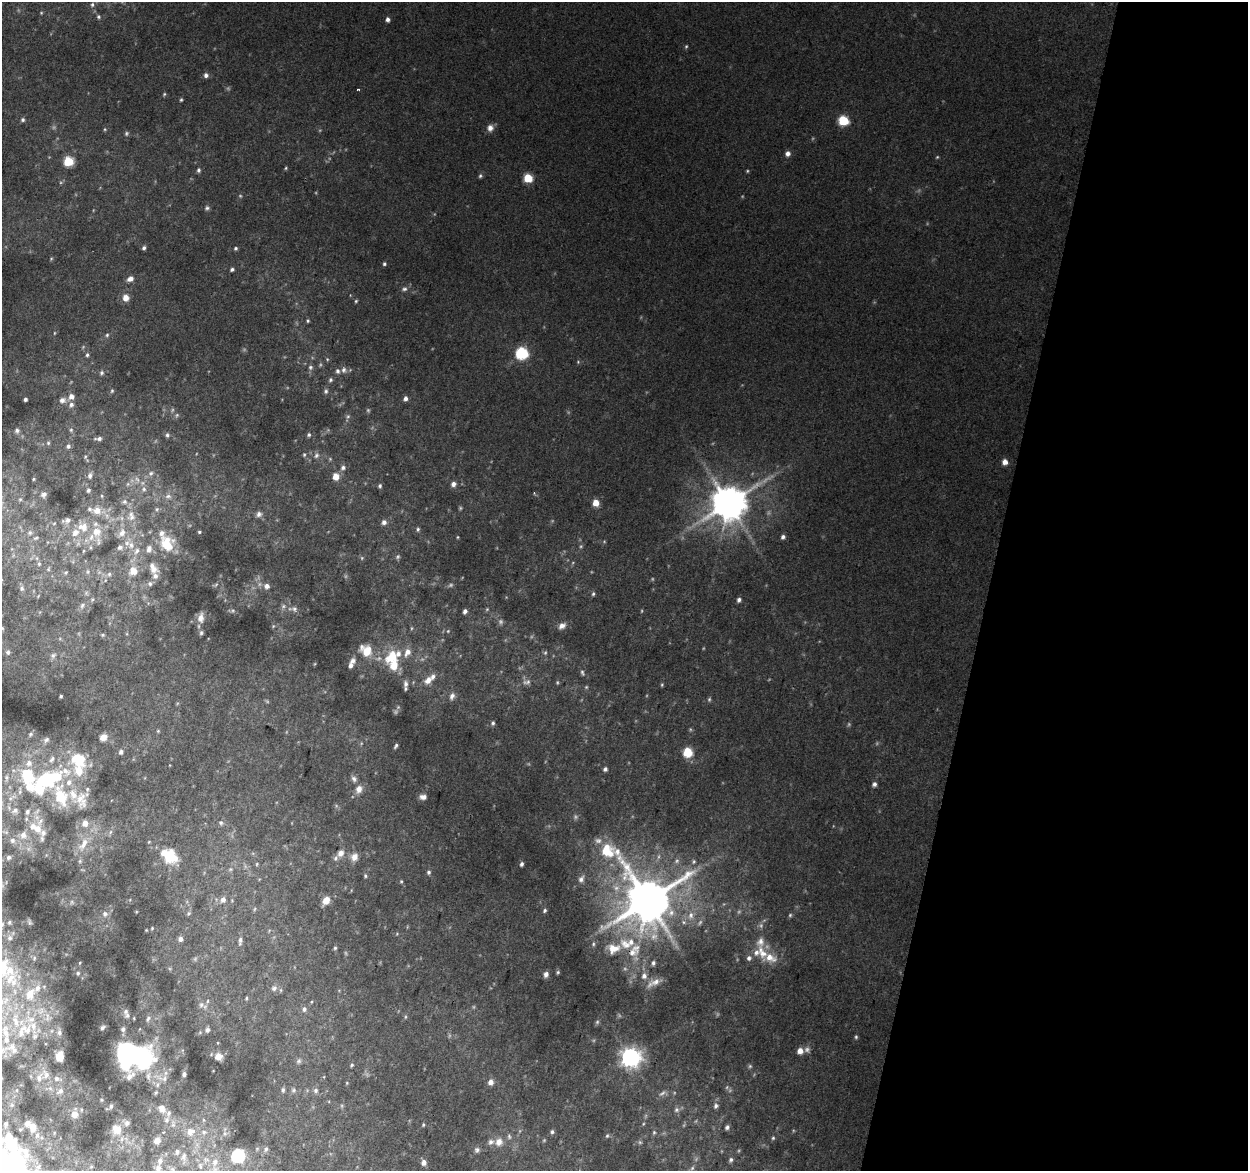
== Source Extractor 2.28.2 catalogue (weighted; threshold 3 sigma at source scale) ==
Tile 8 of 4 x 4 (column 4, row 2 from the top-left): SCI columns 3745-4990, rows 2606-3774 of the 5008 x 5270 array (HDU 1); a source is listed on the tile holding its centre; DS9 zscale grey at full resolution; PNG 1250 x 1173 px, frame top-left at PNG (2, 2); no overlay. Shown black and unused: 21% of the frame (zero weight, under 2 of 3 exposures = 2% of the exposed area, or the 3 px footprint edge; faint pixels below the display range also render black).
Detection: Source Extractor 2.28.2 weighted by HDU 2 'WHT'; one run over the whole footprint, this tile lists its part. Background 0.0812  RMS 0.015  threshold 0.0656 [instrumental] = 3 sigma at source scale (4.5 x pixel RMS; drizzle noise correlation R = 1.50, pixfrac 1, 0.0396/0.0396 arcsec/px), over >= 5 px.
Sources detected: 394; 50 too faint to see at this stretch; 4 inside a brighter object's white glare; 1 cosmic-ray / hot-pixel residue — not listed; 64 inside a brighter listed object's ellipse — not listed separately; the other 275 listed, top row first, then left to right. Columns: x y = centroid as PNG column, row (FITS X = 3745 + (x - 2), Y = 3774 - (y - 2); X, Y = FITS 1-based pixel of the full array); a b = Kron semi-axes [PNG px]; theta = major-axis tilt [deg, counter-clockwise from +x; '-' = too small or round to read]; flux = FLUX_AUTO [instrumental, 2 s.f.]
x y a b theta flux
92 5 7 5 76 3.6
41 13 4 4 - 1.3
99 17 6 5 - 2.8
388 19 5 4 - 4.9
686 46 5 4 - 2
206 75 6 6 - 5.3
164 94 5 4 - 1.8
181 100 5 4 - 2
23 120 5 5 - 3.4
843 121 6 6 - 95
490 128 9 8 - 8.4
105 129 5 4 - 1.6
126 133 6 6 - 2.6
788 154 6 5 - 7.4
68 161 6 5 - 89
286 168 4 4 - 1.7
198 170 6 5 - 3.3
480 176 6 5 - 2.7
528 178 6 5 - 61
207 208 7 6 - 3.3
144 248 4 4 - 3.3
236 248 4 4 - 2.4
51 259 5 4 - 1.5
384 264 5 4 - 2.7
232 269 4 3 - 3.5
130 279 7 5 29 9
404 289 8 6 15 4.4
126 298 8 8 - 12
356 301 5 4 - 1.9
308 321 4 4 - 2
54 333 5 3 - 1.2
107 335 6 5 - 2.7
522 353 6 6 - 200
87 355 5 5 - 3
327 359 5 4 - 1.5
578 362 5 4 - 1.7
310 367 6 6 - 3.8
344 370 8 7 - 5.4
102 373 7 6 - 3.9
330 380 6 5 - 3
112 391 6 4 68 2.3
326 391 7 6 - 3.5
71 396 7 6 - 10
25 399 4 3 - 3.5
405 399 5 4 - 5.8
62 400 8 7 - 8.5
71 405 9 7 61 6.5
348 416 7 6 - 3
17 430 7 6 - 4.9
71 430 7 5 90 3.4
167 435 6 5 - 3.1
309 435 5 5 - 2.8
99 439 10 5 1 5.2
48 443 5 5 - 2.9
68 446 6 5 - 4.5
304 455 5 4 - 2.1
316 455 9 7 71 5.2
85 456 6 5 - 2.1
1005 462 5 5 - 10
343 468 7 6 - 4.8
151 473 8 7 - 5.4
90 475 9 6 79 5.2
336 476 6 6 - 18
33 479 4 3 - 1.5
128 484 6 6 - 3.4
453 484 7 6 - 6
380 486 5 4 - 3.1
144 489 10 8 82 7.6
88 490 6 5 - 3.2
534 493 4 3 - 1.4
44 494 7 6 - 5.1
102 496 5 4 - 1.9
168 496 10 9 - 8.8
20 499 6 5 - 2.5
596 503 5 5 - 22
729 503 11 10 - 4300
157 509 7 7 - 4.4
97 510 10 9 - 17
259 514 8 7 - 5.7
131 516 16 12 -77 20
67 520 10 6 14 5.7
384 522 6 5 - 6.4
54 523 5 3 - 1.3
84 528 17 10 -80 20
418 529 5 5 - 2.8
97 532 14 13 - 23
199 532 4 4 - 2.3
30 533 7 7 - 4.2
122 533 13 8 53 13
458 537 5 3 - 1.4
783 537 5 5 - 4.3
36 538 8 4 26 2.3
167 544 21 17 -70 51
131 545 10 10 - 13
91 547 7 3 -82 2.2
120 547 6 6 - 6.4
149 549 11 8 76 9.4
83 551 5 3 - 1.4
362 558 5 5 - 2.2
39 564 6 5 - 2.4
48 569 7 5 62 2.2
133 571 8 8 - 19
66 572 6 4 36 1.9
88 572 8 4 -90 2.5
109 574 6 6 - 3.1
155 576 15 9 79 9.5
267 586 6 6 - 7.9
22 588 7 6 - 3.8
593 594 6 4 75 2.6
38 596 4 3 - 1.1
739 600 5 4 - 4.3
82 605 8 6 73 4.1
283 606 7 7 - 4.6
294 609 8 8 - 5.7
487 609 5 5 - 1.7
465 611 4 4 - 5.3
201 618 13 7 83 13
273 626 6 4 48 2
562 626 10 7 37 9
2 628 6 5 - 2.1
201 633 7 6 - 3.2
103 635 5 4 - 1.9
366 651 15 12 -42 31
8 652 6 6 - 3.8
53 655 9 6 29 4.7
392 656 25 17 48 50
314 664 5 3 - 1.3
351 665 7 5 67 6.4
582 672 8 4 -76 3.1
428 680 11 8 48 13
527 682 12 8 5 7.5
406 684 10 6 -85 7
662 685 5 4 - 1.9
586 687 5 4 - 1.9
61 696 3 3 - 2.3
452 696 10 7 67 6.5
709 699 6 5 - 2.3
493 723 6 5 - 3
158 731 5 5 - 1.9
103 737 9 8 - 11
396 746 5 3 - 2.8
121 752 6 5 - 5.2
688 752 6 6 - 72
605 769 5 4 - 4
26 773 12 8 29 29
354 779 10 7 -64 5.8
874 784 5 5 - 5.2
29 787 18 12 -48 21
359 789 11 9 59 12
423 797 8 6 7 7.4
79 798 103 35 -62 130
15 810 7 5 46 3.6
27 812 6 4 68 2.8
221 823 7 6 - 3.9
37 829 14 11 -50 17
23 835 7 6 - 7
12 840 5 5 - 2.7
598 841 10 8 -1 7.5
341 853 10 8 52 9
170 856 16 15 - 47
9 857 3 3 - 2.6
354 857 11 9 69 10
694 862 6 5 - 2.9
257 864 5 4 - 1.8
521 864 4 3 - 3.9
230 869 7 5 21 3.3
429 872 6 5 - 3.4
365 876 5 4 - 2.4
581 879 10 7 64 6.9
401 881 4 3 - 1.7
223 899 6 5 - 8
326 900 9 6 56 16
647 900 21 15 -54 7900
254 909 6 4 86 1.7
545 910 5 5 - 3
188 913 7 5 55 2.6
105 914 9 8 - 7
691 915 12 8 83 12
790 915 5 5 - 2.3
9 922 4 3 - 1.3
152 928 4 4 - 1.5
397 934 5 5 - 1.6
10 938 3 3 - 1.7
180 939 5 5 - 6.7
240 941 10 5 84 4.7
593 944 7 5 78 3.2
626 944 22 13 -41 35
335 948 5 4 - 2.3
762 953 25 11 -70 26
34 958 5 3 - 1.3
749 958 7 6 - 5.1
80 963 5 4 - 1.9
653 963 6 5 - 4.1
3 967 17 9 69 26
558 972 5 4 - 2.1
78 973 7 6 - 4.1
546 974 6 5 - 6.6
644 976 8 6 64 7.7
10 979 13 7 49 8.6
654 983 22 8 24 14
274 988 9 8 - 6.2
30 994 13 9 74 14
246 998 5 4 - 1.8
201 1005 10 8 86 7.2
304 1009 7 6 - 4.7
127 1015 9 7 20 4.8
47 1017 14 5 87 7.6
148 1019 10 6 58 5
15 1021 17 7 -70 13
102 1027 5 4 - 3.3
123 1029 7 6 - 3.9
207 1030 7 6 - 5.1
22 1031 25 10 63 27
6 1033 15 8 -69 13
59 1033 8 6 -88 5.1
35 1036 8 7 - 5.4
856 1037 5 4 - 2.2
800 1051 5 5 - 13
134 1054 26 21 -26 270
60 1056 8 6 83 21
218 1057 8 7 - 15
630 1057 7 7 - 1000
299 1061 8 6 51 3.7
352 1065 5 3 - 2.1
750 1066 6 6 - 2.5
46 1074 13 10 -70 13
184 1074 4 4 - 4.1
148 1076 12 6 -87 6.4
57 1078 11 7 -19 7.7
164 1078 11 8 56 8.8
491 1082 6 5 - 9.6
347 1083 4 3 - 1.2
50 1088 6 6 - 4.3
283 1090 7 6 - 3.9
293 1090 8 7 - 4.2
316 1090 7 6 - 4.4
60 1091 11 7 37 7.3
156 1093 6 4 68 1.9
662 1093 12 5 40 5.1
101 1100 4 3 - 1.5
12 1105 5 5 - 2.3
111 1106 6 4 79 3
716 1106 7 6 - 4.6
162 1108 9 7 -65 12
676 1110 7 7 - 4.5
74 1114 10 10 - 12
166 1120 11 7 71 7.6
173 1124 13 6 85 6.5
643 1124 5 3 - 1.5
423 1125 4 3 - 1.8
727 1127 5 4 - 3.7
33 1128 11 8 -89 12
118 1129 20 8 81 17
190 1132 11 10 - 15
204 1132 8 7 - 5.5
552 1132 6 5 - 3.2
654 1132 6 5 - 2.3
225 1133 9 6 -89 5.2
509 1136 8 5 -87 3.6
607 1136 6 5 - 2.4
773 1138 5 5 - 2.2
157 1140 9 8 - 8.8
11 1142 31 18 -55 73
499 1142 11 10 - 13
640 1142 6 4 -1 2.2
266 1149 7 5 74 3.4
477 1150 7 6 - 4.2
238 1156 6 6 - 280
184 1157 18 8 89 12
206 1160 10 9 - 11
731 1160 6 5 - 3.3
215 1162 11 9 56 13
424 1162 5 4 - 8.6
692 1168 7 5 47 3.2
158 1169 15 10 -71 15
Isophote crosses this tile's border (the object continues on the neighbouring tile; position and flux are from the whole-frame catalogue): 5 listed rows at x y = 2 628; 79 798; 3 967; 11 1142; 158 1169